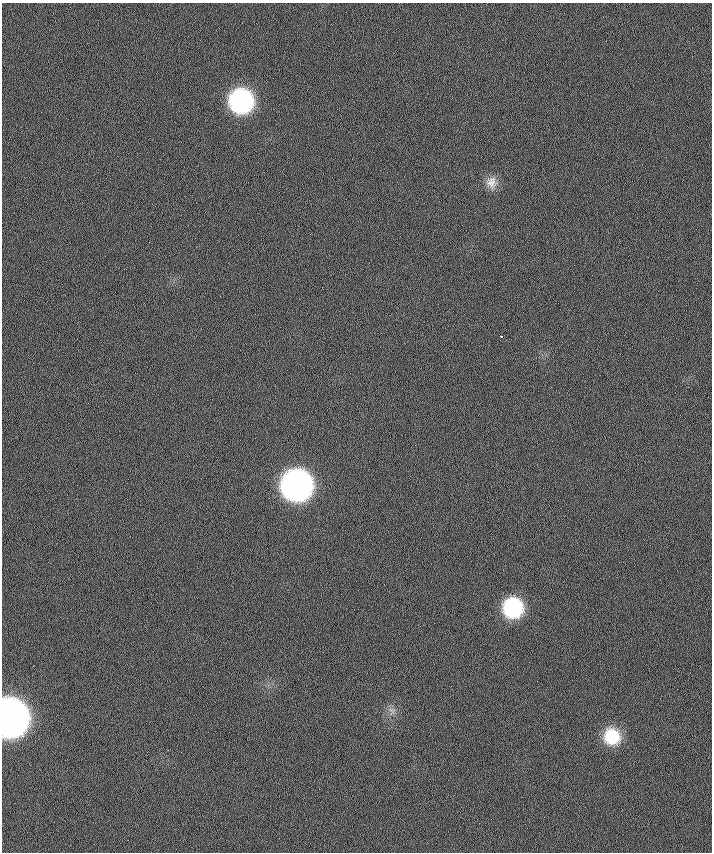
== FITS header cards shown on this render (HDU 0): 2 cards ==
NAXIS1  =                  710 /
NAXIS2  =                  850 /

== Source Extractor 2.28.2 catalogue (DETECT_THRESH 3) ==
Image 710 x 850 px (HDU 0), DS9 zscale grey, 1 PNG px = 1 image px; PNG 714 x 854 px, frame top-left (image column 1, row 850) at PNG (2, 3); no overlay
Background 0.15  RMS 8.9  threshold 26.6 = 3 sigma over >= 5 px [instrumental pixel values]
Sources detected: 8; all 8 listed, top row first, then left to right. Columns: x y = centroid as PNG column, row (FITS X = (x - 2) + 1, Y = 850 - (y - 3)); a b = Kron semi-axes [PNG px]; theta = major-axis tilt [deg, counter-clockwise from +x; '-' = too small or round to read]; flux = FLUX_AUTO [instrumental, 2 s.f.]
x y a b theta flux
241 101 19 18 - 100000
491 182 17 14 -80 6700
501 336 3 3 - 1800
296 485 20 20 - 320000
513 608 18 17 - 48000
392 710 12 6 -41 2900
10 718 21 17 -89 890000
612 736 18 17 - 22000
At the frame edge (FLAGS 8, measured only in part): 1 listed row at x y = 10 718